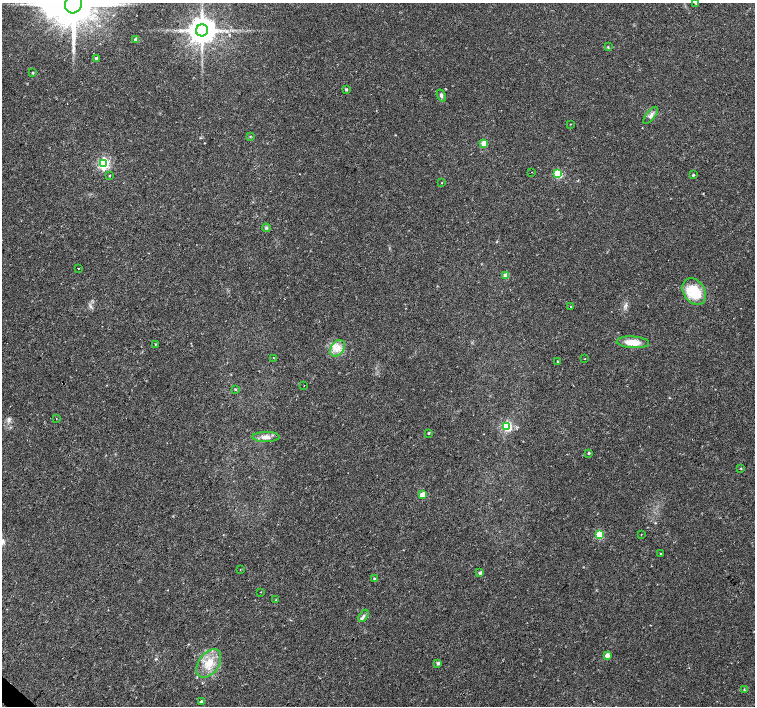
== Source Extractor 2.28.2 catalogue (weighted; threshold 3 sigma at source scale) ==
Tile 7 of 4 x 4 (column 3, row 2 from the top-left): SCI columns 3011-4515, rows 2978-4385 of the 6026 x 6026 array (HDU 1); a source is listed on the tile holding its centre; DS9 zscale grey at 2 x 2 block average (1 PNG px = mean of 2 x 2 image px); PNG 757 x 708 px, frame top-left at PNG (2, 3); each listed source drawn as its Kron ellipse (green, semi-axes under 4 px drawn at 4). Shown black and unused: <1% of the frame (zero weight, under 2 of 3 exposures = <1% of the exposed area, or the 3 px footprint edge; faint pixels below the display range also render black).
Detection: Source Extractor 2.28.2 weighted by HDU 2 'WHT'; one run over the whole footprint, this tile lists its part. Background 0.0233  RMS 0.003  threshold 0.0134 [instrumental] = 3 sigma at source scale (4.5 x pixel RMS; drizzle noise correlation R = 1.50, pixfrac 1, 0.0396/0.0396 arcsec/px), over >= 5 px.
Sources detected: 55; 1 inside a brighter object's white glare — neither listed nor drawn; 1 inside a brighter listed object's ellipse — not listed separately; the other 53 listed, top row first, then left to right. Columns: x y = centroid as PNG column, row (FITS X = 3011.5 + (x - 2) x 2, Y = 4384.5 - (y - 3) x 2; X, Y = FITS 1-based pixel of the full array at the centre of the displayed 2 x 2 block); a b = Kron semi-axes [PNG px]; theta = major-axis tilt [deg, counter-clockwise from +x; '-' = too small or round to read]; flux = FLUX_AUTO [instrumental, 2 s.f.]
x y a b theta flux
696 3 3 2 - 1.1
74 4 9 8 - 3500
202 30 6 6 - 1300
136 39 3 3 - 4.9
608 47 3 2 - 0.49
96 58 3 3 - 1.4
33 73 3 2 - 0.68
346 89 3 2 - 0.94
441 95 6 4 -69 1.4
651 115 10 4 51 2.6
570 124 2 2 - 0.3
250 136 3 2 - 0.45
484 143 3 3 - 14
103 164 4 4 - 93
532 172 2 2 - 0.29
558 174 3 3 - 38
693 175 3 2 - 0.83
110 176 3 2 - 0.4
442 183 3 2 - 0.31
266 228 4 4 - 1.1
78 268 2 2 - 0.69
506 275 3 3 - 6.8
694 291 14 10 -58 26
571 306 2 2 - 4.9
633 342 16 6 -4 11
155 344 2 2 - 0.52
337 348 9 6 53 5.3
274 358 2 2 - 0.83
585 359 2 2 - 0.84
558 361 2 2 - 0.64
304 386 2 2 - 0.24
236 390 3 3 - 0.6
56 418 2 2 - 0.4
507 426 3 3 - 56
429 433 3 2 - 0.72
266 437 13 5 1 4
589 453 3 3 - 0.8
741 468 2 2 - 0.5
422 495 3 3 - 14
641 534 2 2 - 0.27
599 535 3 3 - 34
661 554 2 2 - 1.1
240 570 2 2 - 0.26
480 573 4 3 - 1.3
374 579 4 3 - 0.7
260 592 2 2 - 0.23
276 600 3 3 - 0.57
364 616 7 3 58 1.4
607 655 3 3 - 5.5
209 663 16 10 54 12
438 663 3 3 - 1.4
744 689 3 2 - 0.49
201 702 2 2 - 1.5
Isophote crosses this tile's border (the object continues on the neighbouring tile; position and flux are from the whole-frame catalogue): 2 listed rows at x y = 696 3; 74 4
Diffuse or blended objects may show on this block-average render without a row.